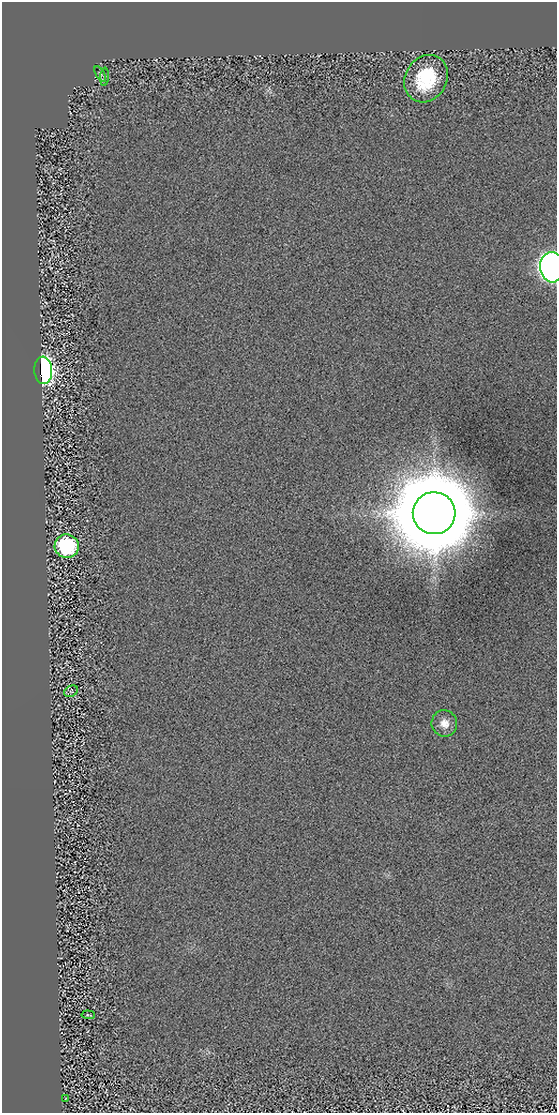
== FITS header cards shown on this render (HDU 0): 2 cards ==
NAXIS1  =                  555
NAXIS2  =                 1111

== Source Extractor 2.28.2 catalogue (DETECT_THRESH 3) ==
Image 555 x 1111 px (HDU 0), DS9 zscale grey, 1 PNG px = 1 image px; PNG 559 x 1115 px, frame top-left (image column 1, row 1111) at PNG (2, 2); each listed source drawn as its Kron ellipse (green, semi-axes under 4 px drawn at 4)
Background 0.00434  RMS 1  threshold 3.06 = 3 sigma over >= 5 px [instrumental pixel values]
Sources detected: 11; all 11 listed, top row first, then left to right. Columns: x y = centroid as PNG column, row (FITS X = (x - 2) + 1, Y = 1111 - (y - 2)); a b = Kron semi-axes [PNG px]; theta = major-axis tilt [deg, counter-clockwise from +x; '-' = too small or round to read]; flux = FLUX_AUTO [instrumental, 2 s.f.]
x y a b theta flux
100 74 9 4 -58 1.1e+02
104 77 9 3 86 9.8e+01
426 79 25 20 59 4.1e+03
552 267 15 12 -85 3.9e+04
43 370 14 9 -87 2.8e+04
434 513 21 21 - 1.9e+06
67 546 12 12 - 6.9e+03
71 691 7 5 30 1.4e+02
444 723 13 12 - 7.1e+02
88 1015 6 2 -4 7.3e+01
65 1099 3 2 - 3.9e+01
At the frame edge (FLAGS 8, measured only in part): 1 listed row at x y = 552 267